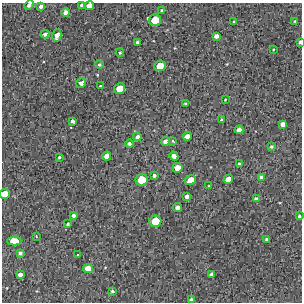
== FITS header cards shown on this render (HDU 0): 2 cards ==
NAXIS1  =                  300 / Width of image
NAXIS2  =                  300 / Height of image

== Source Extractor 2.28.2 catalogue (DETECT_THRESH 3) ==
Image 300 x 300 px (HDU 0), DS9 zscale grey, 1 PNG px = 1 image px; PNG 304 x 304 px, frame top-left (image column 1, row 300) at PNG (2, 3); each listed source drawn as its Kron ellipse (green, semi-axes under 4 px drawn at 4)
Background 1910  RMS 170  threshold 499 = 3 sigma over >= 5 px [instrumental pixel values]
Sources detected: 62; all 62 listed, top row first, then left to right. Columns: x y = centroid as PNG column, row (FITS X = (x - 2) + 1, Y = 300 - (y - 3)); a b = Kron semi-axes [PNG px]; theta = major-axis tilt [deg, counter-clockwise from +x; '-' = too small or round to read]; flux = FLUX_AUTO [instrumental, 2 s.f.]
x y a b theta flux
29 5 5 3 - 33000
81 5 3 3 - 24000
41 6 4 3 - 37000
89 6 5 4 - 110000
162 11 4 3 - 19000
66 12 4 4 - 73000
155 20 6 5 - 310000
234 21 3 2 - 8400
295 21 3 3 - 13000
45 34 4 4 - 32000
57 35 6 4 78 83000
216 36 4 4 - 49000
137 42 3 3 - 21000
300 42 4 3 - 32000
273 49 3 3 - 9300
120 53 4 3 - 13000
99 65 4 4 - 16000
160 66 6 5 - 230000
81 83 5 5 - 61000
100 86 2 2 - 8300
120 89 5 5 - 220000
225 100 3 2 - 7200
185 104 3 3 - 12000
222 120 3 3 - 16000
72 121 4 3 - 30000
282 124 4 4 - 56000
239 130 4 4 - 68000
187 136 4 4 - 77000
137 137 4 4 - 54000
166 141 4 4 - 72000
173 141 3 3 - 14000
129 143 4 4 - 26000
271 147 4 4 - 17000
107 156 5 4 - 97000
174 156 5 4 - 75000
59 157 3 3 - 16000
239 164 3 3 - 16000
177 168 5 4 - 140000
154 175 4 3 - 30000
261 177 3 3 - 29000
228 179 5 4 - 110000
142 180 6 5 - 300000
191 180 6 4 32 190000
209 185 3 2 - 7900
5 194 5 5 - 180000
187 196 4 4 - 56000
256 199 4 4 - 41000
177 207 4 4 - 65000
73 215 3 3 - 31000
299 216 4 3 - 18000
155 221 6 5 - 300000
68 224 3 3 - 18000
36 236 3 2 - 5700
267 239 3 3 - 22000
14 241 7 4 0 210000
20 253 4 3 - 30000
78 255 3 2 - 11000
88 268 5 4 - 120000
211 274 4 3 - 35000
20 275 4 4 - 51000
112 291 3 3 - 18000
191 300 4 3 - 29000
At the frame edge (FLAGS 8, measured only in part): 6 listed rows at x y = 29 5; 81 5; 89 6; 300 42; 5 194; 299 216